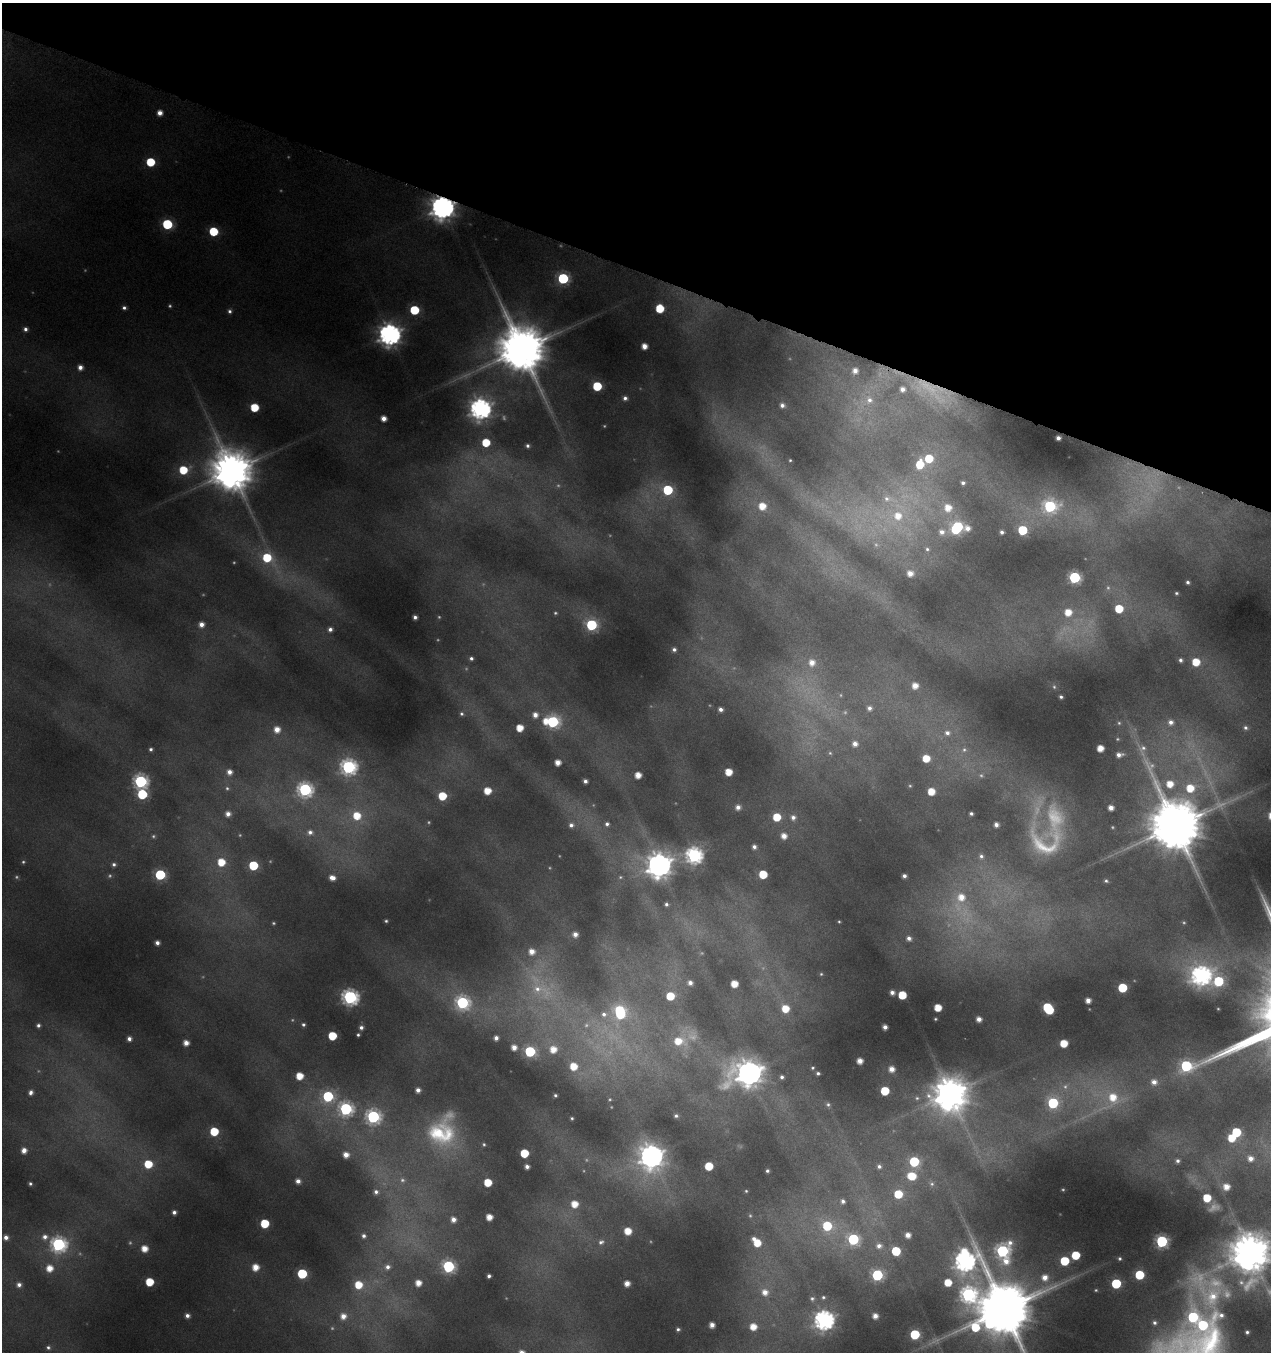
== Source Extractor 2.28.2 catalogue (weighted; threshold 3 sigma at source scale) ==
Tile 2 of 4 x 4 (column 2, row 1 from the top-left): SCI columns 1493-2761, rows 4076-5425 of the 5617 x 5427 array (HDU 1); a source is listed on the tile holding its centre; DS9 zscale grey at full resolution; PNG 1273 x 1354 px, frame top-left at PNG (2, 3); no overlay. Shown black and unused: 20% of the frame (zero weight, under 4 of 8 exposures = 2% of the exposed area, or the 3 px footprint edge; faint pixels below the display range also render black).
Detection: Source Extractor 2.28.2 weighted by HDU 2 'WHT'; one run over the whole footprint, this tile lists its part. Background 0.0868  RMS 0.0096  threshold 0.0393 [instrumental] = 3 sigma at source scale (4.09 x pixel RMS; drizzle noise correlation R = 1.36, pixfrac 0.8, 0.0396/0.0396 arcsec/px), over >= 5 px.
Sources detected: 342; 69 too faint to see at this stretch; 2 inside a brighter object's white glare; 1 long thin detection or spike segment (spike, bleed or trail) — not listed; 3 inside a brighter listed object's ellipse — not listed separately; the other 267 listed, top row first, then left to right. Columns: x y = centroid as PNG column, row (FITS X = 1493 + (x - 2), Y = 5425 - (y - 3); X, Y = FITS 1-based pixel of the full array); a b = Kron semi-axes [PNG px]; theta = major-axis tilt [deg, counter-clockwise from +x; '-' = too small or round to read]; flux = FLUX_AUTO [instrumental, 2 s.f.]
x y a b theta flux
160 113 5 5 - 8
150 162 6 6 - 39
442 207 9 8 - 1000
167 224 6 6 - 78
213 231 6 6 - 45
563 278 6 6 - 120
124 308 5 4 - 3.1
660 308 6 6 - 33
414 310 6 6 - 54
230 311 6 5 - 3
25 329 5 5 - 3.6
390 335 8 8 - 830
644 346 5 5 - 9.5
522 349 15 13 -46 5900
80 367 5 5 - 6.5
855 371 5 5 - 6.6
597 386 6 5 - 52
902 389 4 4 - 5.7
625 398 4 4 - 3.4
869 400 11 11 - 9.9
782 405 6 5 - 4.7
254 407 6 6 - 31
480 409 8 8 - 640
384 418 5 5 - 8.8
1058 438 4 4 - 5.1
486 442 6 5 - 31
527 446 4 3 - 2.2
929 458 6 6 - 32
790 460 3 3 - 1.1
920 464 8 6 71 29
183 470 8 6 17 35
232 471 13 12 - 3900
963 483 4 4 - 2.9
668 490 6 6 - 66
888 499 24 10 -10 18
762 506 7 6 - 17
1050 506 9 8 - 150
948 508 8 8 - 15
898 516 15 12 -1 28
957 528 9 7 48 110
967 528 7 7 - 7.2
1022 530 6 6 - 56
942 532 8 8 - 7.4
1002 532 4 4 - 3.4
927 549 8 7 - 3.7
267 558 11 8 -35 41
910 573 8 7 - 11
1074 577 6 6 - 150
1188 582 4 4 - 2.4
1176 593 3 3 - 1.5
1119 609 6 6 - 31
1068 612 7 7 - 17
415 617 4 4 - 3.7
201 624 5 5 - 7.2
591 625 7 6 - 110
330 629 5 4 - 4.4
674 649 4 4 - 3
471 658 4 4 - 2.5
1180 660 5 5 - 3
812 662 9 8 - 11
1196 662 6 6 - 24
915 686 6 6 - 12
1061 697 4 3 - 1.9
869 708 7 7 - 5
721 709 4 4 - 4.3
461 714 4 4 - 1.6
535 715 6 6 - 7.5
553 722 7 7 - 150
1171 722 8 7 - 6.7
1119 723 6 5 - 1.8
520 728 5 5 - 18
1245 728 8 6 -23 3.3
277 729 7 6 - 12
947 733 9 7 -12 5.8
855 744 6 6 - 7
1100 748 5 5 - 14
151 749 5 4 - 2.5
1119 755 7 5 5 6.3
926 758 6 5 - 22
558 762 5 5 - 11
348 767 7 7 - 270
229 772 6 6 - 6.9
729 772 5 5 - 19
638 775 5 5 - 13
140 781 7 7 - 200
585 781 4 4 - 3.9
1170 784 8 8 - 18
1190 788 10 9 - 27
305 790 7 7 - 240
487 791 5 5 - 19
931 791 5 5 - 19
142 794 6 6 - 68
442 796 6 6 - 33
738 807 5 5 - 5.9
1111 808 5 4 - 8.1
971 813 4 3 - 2.5
228 814 6 6 - 6.7
357 816 8 8 - 24
777 817 6 6 - 29
793 817 7 7 - 5.7
607 824 6 6 - 3.7
571 825 8 7 - 5.3
996 825 4 4 - 5.2
1175 826 17 15 -54 7500
310 832 9 8 - 5.4
784 836 6 6 - 9.8
754 847 5 5 - 4.3
694 855 7 7 - 310
981 856 7 6 - 3.6
221 862 7 7 - 23
114 864 5 5 - 3
253 865 6 6 - 56
659 865 9 9 - 1300
763 874 6 6 - 35
160 875 6 6 - 87
904 876 4 4 - 3.7
332 878 7 5 -13 8.1
1106 881 5 4 - 1.9
961 898 32 13 69 42
666 904 4 4 - 2.6
386 921 4 3 - 1.6
839 921 3 2 - 0.99
575 934 5 4 - 6.1
909 938 6 6 - 5
157 943 4 4 - 4.6
821 974 4 4 - 1.2
1201 975 9 9 - 480
1218 981 7 7 - 68
690 983 5 5 - 5.3
734 984 5 5 - 18
540 988 60 30 -47 100
1122 988 6 6 - 46
892 992 4 4 - 4.8
902 995 5 5 - 32
670 996 6 5 - 28
350 997 7 7 - 300
1088 1000 4 4 - 7.6
462 1003 8 7 - 170
938 1008 5 5 - 20
1048 1008 8 6 -52 76
785 1009 7 7 - 21
619 1010 9 6 -2 56
604 1014 8 7 - 5.7
935 1019 3 2 - 0.93
979 1019 5 4 - 7.2
38 1025 4 4 - 2.7
303 1025 4 4 - 2.3
361 1027 4 4 - 3.4
885 1027 4 4 - 5.6
358 1035 4 3 - 1.7
332 1036 6 5 - 36
496 1038 5 5 - 5.7
129 1039 4 4 - 4.9
678 1041 14 9 1 23
186 1043 5 5 - 8.5
1064 1043 5 5 - 23
514 1047 6 5 - 8.7
553 1049 8 7 - 16
530 1051 6 6 - 99
860 1061 5 5 - 10
573 1066 6 6 - 20
812 1068 5 4 - 1.5
892 1069 5 5 - 9.5
749 1073 12 10 10 1300
818 1073 4 3 - 2.4
299 1076 6 5 - 20
782 1077 4 4 - 2.9
1154 1082 7 7 - 7.9
418 1090 5 4 - 5.6
885 1091 6 5 - 40
31 1092 6 5 - 4.5
950 1094 11 11 - 2600
555 1095 3 3 - 1.6
328 1096 7 7 - 91
917 1098 8 6 -14 2.8
1112 1099 38 23 37 67
1053 1103 7 7 - 86
828 1104 7 6 - 2.6
346 1109 7 7 - 200
676 1116 5 4 - 2.4
373 1117 8 8 - 200
572 1118 3 3 - 1.4
214 1131 6 6 - 35
442 1132 42 34 66 92
1236 1132 6 6 - 55
484 1144 3 3 - 1.3
24 1150 5 5 - 7.5
524 1153 5 5 - 34
346 1155 6 6 - 9.9
651 1156 10 10 - 990
1250 1158 8 7 - 8.5
1178 1161 5 4 - 3
914 1162 6 6 - 69
148 1164 6 6 - 30
709 1166 6 5 - 34
879 1166 6 6 - 3.5
527 1167 4 4 - 4.9
767 1171 4 4 - 2.4
912 1176 8 7 - 29
298 1181 5 4 - 6
488 1182 5 5 - 25
30 1184 3 3 - 1.7
932 1184 7 6 - 2.9
1226 1187 6 6 - 12
746 1191 4 4 - 1.2
376 1192 5 5 - 3.5
898 1194 6 6 - 32
1207 1198 6 5 - 30
843 1201 6 6 - 4.4
574 1204 6 6 - 17
1214 1207 13 9 29 6.3
174 1212 4 4 - 3.7
489 1217 5 5 - 12
453 1219 6 5 - 6.9
265 1223 6 6 - 37
827 1226 10 8 -36 51
628 1231 5 5 - 19
908 1235 5 5 - 8.2
364 1236 4 4 - 3
6 1237 4 4 - 5.3
45 1237 8 7 - 6.1
853 1239 7 6 - 120
1162 1241 6 6 - 170
601 1242 9 7 25 3.9
757 1243 6 6 - 21
58 1244 8 7 - 240
879 1246 8 7 - 6.1
144 1248 6 5 - 14
896 1251 6 6 - 46
1002 1251 8 7 - 190
1075 1255 6 5 - 37
1120 1258 5 4 - 1.8
965 1261 12 11 - 640
1006 1261 13 10 21 16
1064 1261 6 6 - 44
448 1266 7 6 - 140
255 1267 6 6 - 14
387 1267 8 8 - 6.3
49 1268 7 7 - 15
302 1274 6 6 - 65
877 1275 6 6 - 120
1139 1275 6 6 - 54
489 1276 4 4 - 2.9
1045 1277 8 8 - 11
149 1282 6 5 - 30
948 1282 6 5 - 22
418 1283 6 6 - 12
627 1283 5 5 - 9.3
1116 1284 6 6 - 69
19 1285 6 6 - 4.9
358 1285 8 7 - 26
765 1292 8 7 - 10
968 1294 9 9 - 310
823 1297 5 5 - 1.8
812 1299 6 6 - 2.5
1004 1309 18 16 16 9000
187 1316 5 5 - 4.9
343 1316 8 8 - 12
875 1316 5 5 - 7.8
824 1320 8 8 - 560
1154 1323 6 6 - 3.3
712 1325 5 5 - 7.7
753 1327 5 5 - 15
678 1329 4 4 - 2.2
1247 1332 4 4 - 2.7
915 1334 6 6 - 75
48 1347 7 6 - 3.1
Overlapping masked pixels (flux is a lower limit): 1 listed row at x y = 442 207
Isophote crosses this tile's border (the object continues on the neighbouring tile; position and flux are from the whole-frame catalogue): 1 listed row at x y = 1004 1309